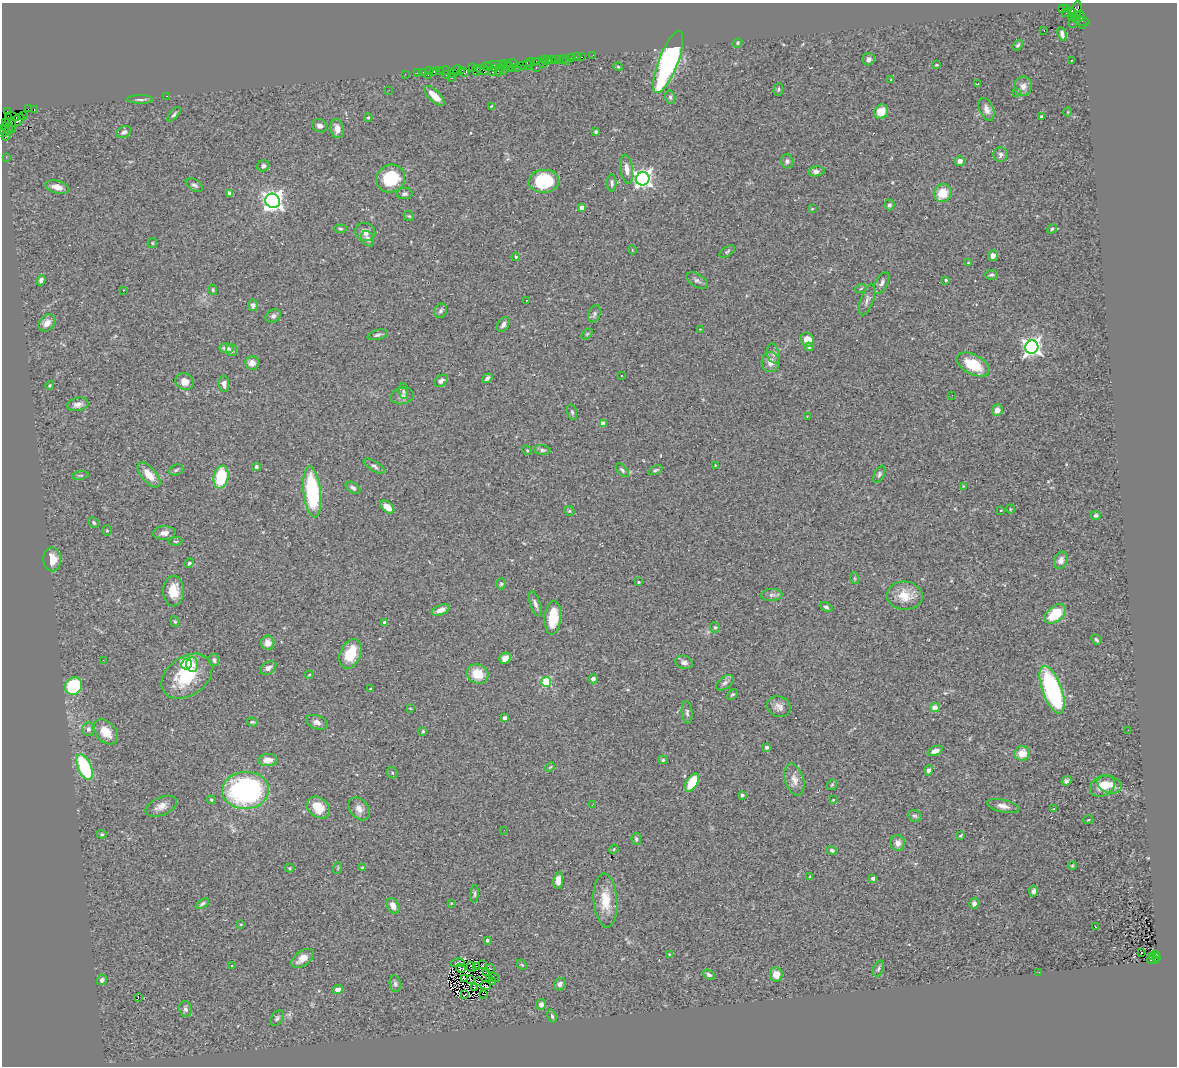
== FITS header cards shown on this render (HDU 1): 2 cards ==
NAXIS1  =                 1175
NAXIS2  =                 1064

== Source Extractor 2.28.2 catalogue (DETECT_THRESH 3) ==
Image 1175 x 1064 px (HDU 1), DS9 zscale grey, 1 PNG px = 1 image px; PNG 1179 x 1068 px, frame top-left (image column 1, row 1064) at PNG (2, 3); each listed source drawn as its Kron ellipse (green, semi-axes under 4 px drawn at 4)
Background 1.39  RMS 0.079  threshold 0.236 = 3 sigma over >= 5 px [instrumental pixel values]
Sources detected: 335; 4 with non-positive FLUX_AUTO (blend fragments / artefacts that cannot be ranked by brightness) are neither listed nor drawn; the other 331 listed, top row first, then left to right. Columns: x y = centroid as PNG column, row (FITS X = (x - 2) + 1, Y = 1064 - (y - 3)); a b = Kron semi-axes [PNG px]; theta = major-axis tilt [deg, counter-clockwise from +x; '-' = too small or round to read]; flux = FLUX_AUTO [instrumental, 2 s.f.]
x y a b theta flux
1067 8 3 3 - 50
1062 9 3 3 - 620
1076 10 9 5 71 380
1072 11 3 3 - 540
1066 13 2 2 - 14
1077 16 4 3 - 150
1080 16 5 3 - 400
1071 17 3 3 - 120
1080 21 10 4 -16 350
1072 24 2 2 - 40
1082 25 3 2 - 50
1044 31 2 2 - 4
1062 34 7 3 -74 18
738 43 5 4 - 6.4
1018 45 6 4 52 9.2
593 55 2 2 - 12
576 57 2 2 - 9.3
581 57 3 2 - 76
571 58 3 2 - 74
552 59 3 2 - 94
556 59 4 3 - 160
869 59 6 6 - 15
544 60 2 2 - 74
562 60 5 4 - 45
567 60 2 2 - 19
536 61 3 2 - 87
547 61 4 3 - 180
1071 61 3 2 - 3.4
530 62 4 3 - 170
668 62 33 9 69 1200
512 63 5 3 - 150
505 64 3 2 - 52
544 64 3 2 - 19
494 65 8 2 2 300
522 65 2 2 - 110
527 65 5 3 - 190
936 65 3 3 - 5.4
618 66 5 3 - 5.6
487 67 6 4 -19 250
509 67 5 3 - 160
518 67 2 2 - 26
472 68 4 2 - 64
503 68 6 4 -79 160
536 68 3 2 - 220
512 69 3 3 - 45
445 70 5 3 - 96
457 70 5 2 - 78
462 70 4 3 - 110
483 70 8 4 -24 420
493 70 6 3 62 160
499 70 6 3 -89 420
429 71 2 2 - 51
434 71 3 2 - 49
439 71 4 3 - 64
477 71 5 4 - 490
423 72 2 2 - 32
417 73 2 2 - 32
453 73 3 3 - 120
464 73 3 2 - 120
405 74 2 2 - 21
428 75 2 2 - 40
446 75 3 2 - 82
452 78 3 2 - 8.6
891 80 4 3 - 5.3
978 84 3 2 - 4.8
1023 86 10 9 - 36
778 89 6 4 86 9.1
389 90 2 2 - 2.9
1016 92 3 3 - 7.5
167 96 3 2 - 51
434 96 13 5 -44 66
670 97 7 5 -76 9.8
140 99 13 3 -1 14
491 106 4 3 - 4.7
28 109 4 2 - 80
34 109 3 2 - 37
987 109 12 7 -67 33
7 112 4 2 - 48
881 112 7 7 - 72
1068 112 5 3 - 4.2
174 114 9 4 48 11
23 115 2 2 - 41
1041 116 3 3 - 8.1
13 117 7 3 -12 260
368 117 4 4 - 6.1
17 120 8 5 35 590
5 122 3 2 - 41
10 123 10 4 -73 450
320 126 7 6 - 28
5 127 5 3 - 110
9 129 6 3 82 160
337 129 9 6 -80 42
4 132 5 3 - 130
124 132 8 5 28 16
596 132 3 3 - 8
6 136 4 3 - 180
1000 155 7 7 - 20
6 157 2 2 - 23
787 161 7 6 - 15
960 161 5 4 - 30
263 166 6 5 - 13
627 169 14 6 -82 41
816 171 8 5 6 22
391 178 14 13 - 240
643 179 7 6 - 2200
544 181 15 11 3 310
612 183 8 5 -90 15
194 185 9 5 -31 15
57 187 12 6 -15 50
230 193 4 4 - 36
943 193 9 8 - 100
405 194 8 5 1 14
273 201 7 7 - 3500
889 205 5 5 - 11
582 208 4 4 - 63
812 209 3 2 - 4.4
409 216 5 4 - 6.9
341 229 6 4 -7 7.1
1052 229 5 4 - 9
365 232 10 9 - 35
368 239 8 6 -62 20
152 243 5 4 - 6.7
632 250 4 3 - 4
727 251 9 4 35 9.3
993 256 5 5 - 22
516 257 4 3 - 6.4
968 263 3 3 - 4.9
991 275 6 5 - 11
41 280 5 4 - 20
697 280 12 6 -32 17
946 280 3 3 - 7.5
882 283 12 6 63 23
861 288 5 3 - 5.6
123 290 3 2 - 50
213 290 5 4 - 7.1
527 300 3 2 - 10
867 300 16 6 71 24
253 305 6 5 - 17
441 311 7 6 - 14
595 314 9 6 71 14
273 316 8 6 33 15
47 323 10 7 45 37
503 324 8 5 58 22
700 329 2 2 - 3
587 334 6 4 44 5.9
378 335 10 5 14 14
808 340 7 6 - 65
809 347 4 3 - 10
1032 347 7 6 - 2600
227 348 7 4 -6 29
232 350 6 5 - 15
773 353 10 6 -78 18
770 362 10 9 - 40
252 363 7 6 - 34
973 365 18 10 -27 170
621 375 2 2 - 4.1
487 378 6 4 36 16
441 381 7 5 38 16
185 382 9 8 - 42
224 384 8 5 -87 21
50 385 4 4 - 9.1
403 391 8 4 -85 9.7
952 395 2 2 - 5.3
402 396 12 8 11 25
78 404 11 6 13 28
997 410 6 5 - 37
572 412 8 5 -75 10
807 416 2 2 - 2.7
603 423 4 4 - 61
527 450 5 4 - 5.4
542 450 8 4 -9 12
715 465 3 2 - 4.1
374 466 12 5 -32 15
256 467 4 4 - 9.2
176 470 7 5 19 10
622 470 8 4 -47 11
655 470 7 3 24 8.8
879 474 9 5 64 11
80 475 8 4 8 7.9
149 475 15 7 -50 72
221 477 11 7 78 290
963 486 4 3 - 4.6
353 488 8 5 -33 13
312 492 26 8 -84 540
387 507 8 5 -41 49
1010 509 5 3 - 4.2
1001 510 2 2 - 4.1
569 511 5 4 - 7
1096 515 5 4 - 10
94 523 6 4 -46 10
107 531 5 4 - 6
164 533 11 7 2 28
176 541 6 3 6 7.2
52 559 12 9 -87 72
1061 560 9 6 65 31
189 563 5 3 - 11
854 578 6 4 -71 7
639 582 3 2 - 4.3
501 584 5 4 - 7.3
173 591 15 10 90 93
772 595 10 6 2 17
905 596 18 14 -3 100
535 604 13 5 -70 23
826 607 7 4 -28 11
441 610 9 5 20 35
1055 614 12 7 39 170
553 618 17 8 84 150
175 621 5 4 - 7.9
385 623 4 3 - 20
715 627 5 5 - 12
1096 640 5 3 - 9.6
268 643 7 6 - 39
350 654 15 10 68 140
505 658 6 5 - 36
103 660 3 2 - 3.9
214 660 6 5 - 14
684 662 9 6 -17 20
186 664 5 5 - 510
192 664 7 6 - 37
268 668 8 6 34 22
478 674 11 9 -26 100
309 675 4 3 - 4.9
187 676 28 19 35 270
593 679 4 4 - 16
546 682 5 5 - 390
725 683 10 6 37 19
74 686 9 8 - 300
370 689 3 2 - 3.7
1052 690 25 9 -70 690
732 694 6 4 44 8.2
779 707 12 10 -24 32
410 708 3 2 - 3
935 708 5 4 - 46
687 712 11 5 -86 14
504 718 4 3 - 18
252 722 6 3 -10 7.7
317 722 11 7 -21 26
89 729 7 6 - 17
1128 730 3 2 - 5.4
423 731 4 3 - 9.7
106 732 14 10 -47 82
767 747 3 3 - 15
935 751 8 4 21 27
1022 753 8 7 - 70
268 760 9 6 3 51
663 760 5 4 - 8.4
85 767 14 6 -67 420
550 767 5 3 - 4.8
929 770 5 4 - 16
392 773 6 5 - 8.4
794 780 16 9 -72 44
1066 781 5 4 - 14
692 783 10 5 58 160
832 785 6 4 44 7.1
1110 785 12 8 -18 48
1102 786 13 10 28 83
245 790 23 18 4 1100
742 795 4 3 - 8.7
211 800 4 3 - 6
833 800 3 2 - 3
592 805 3 2 - 4
161 806 16 9 23 43
1003 806 16 6 -13 32
318 807 12 9 -40 110
359 809 12 9 -54 35
1054 809 4 2 - 9.3
915 816 7 6 - 11
1088 820 5 3 - 4.4
504 830 2 2 - 4.8
102 834 5 4 - 7
961 835 4 2 - 6.3
636 839 6 5 - 11
898 843 7 7 - 33
614 849 5 3 - 4.8
832 850 5 4 - 12
1072 866 4 4 - 5.7
290 868 5 4 - 6.2
338 868 6 3 71 5.5
363 868 3 3 - 16
810 876 3 2 - 4.8
873 878 4 3 - 25
558 880 8 5 82 47
1034 891 5 4 - 16
475 894 8 4 86 9.5
605 900 27 12 -86 120
451 903 3 2 - 3.7
974 903 5 5 - 16
202 904 7 4 33 12
393 906 8 5 -62 42
241 924 4 3 - 4.6
1095 927 3 2 - 11
487 940 4 3 - 7.5
1141 953 3 2 - 8.4
669 954 4 4 - 5.4
1155 954 3 2 - 260
1152 957 3 3 - 140
303 958 13 7 35 54
1156 958 3 2 - 120
1153 960 6 3 1 240
458 963 7 4 12 4.7
483 965 2 2 - 3.6
522 965 6 4 -43 7
231 966 3 2 - 6
476 966 4 2 - 2.2
471 967 5 2 - 5.6
461 968 5 3 - 9.9
490 968 3 2 - 3.4
878 968 8 5 67 11
487 972 3 2 - 7
1039 972 3 2 - 5.1
776 974 7 6 - 58
709 975 6 4 -28 13
494 977 5 2 - 3.5
464 978 3 2 - 4.7
489 978 4 3 - 11
102 980 5 4 - 14
471 980 3 2 - 4.2
479 981 3 2 - 5
492 982 3 2 - 4.7
395 984 8 5 -82 14
560 984 6 5 - 17
485 986 5 2 - 2.6
475 987 3 2 - 2.4
338 989 5 4 - 34
484 994 3 2 - 5
465 995 3 2 - 3.6
138 998 3 2 - 29
541 1004 5 5 - 24
185 1009 8 6 -76 16
552 1016 7 4 -73 9.5
277 1018 9 5 51 12
At the frame edge (FLAGS 8, measured only in part): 1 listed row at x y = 4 132
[4 non-positive-flux detections neither listed nor drawn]